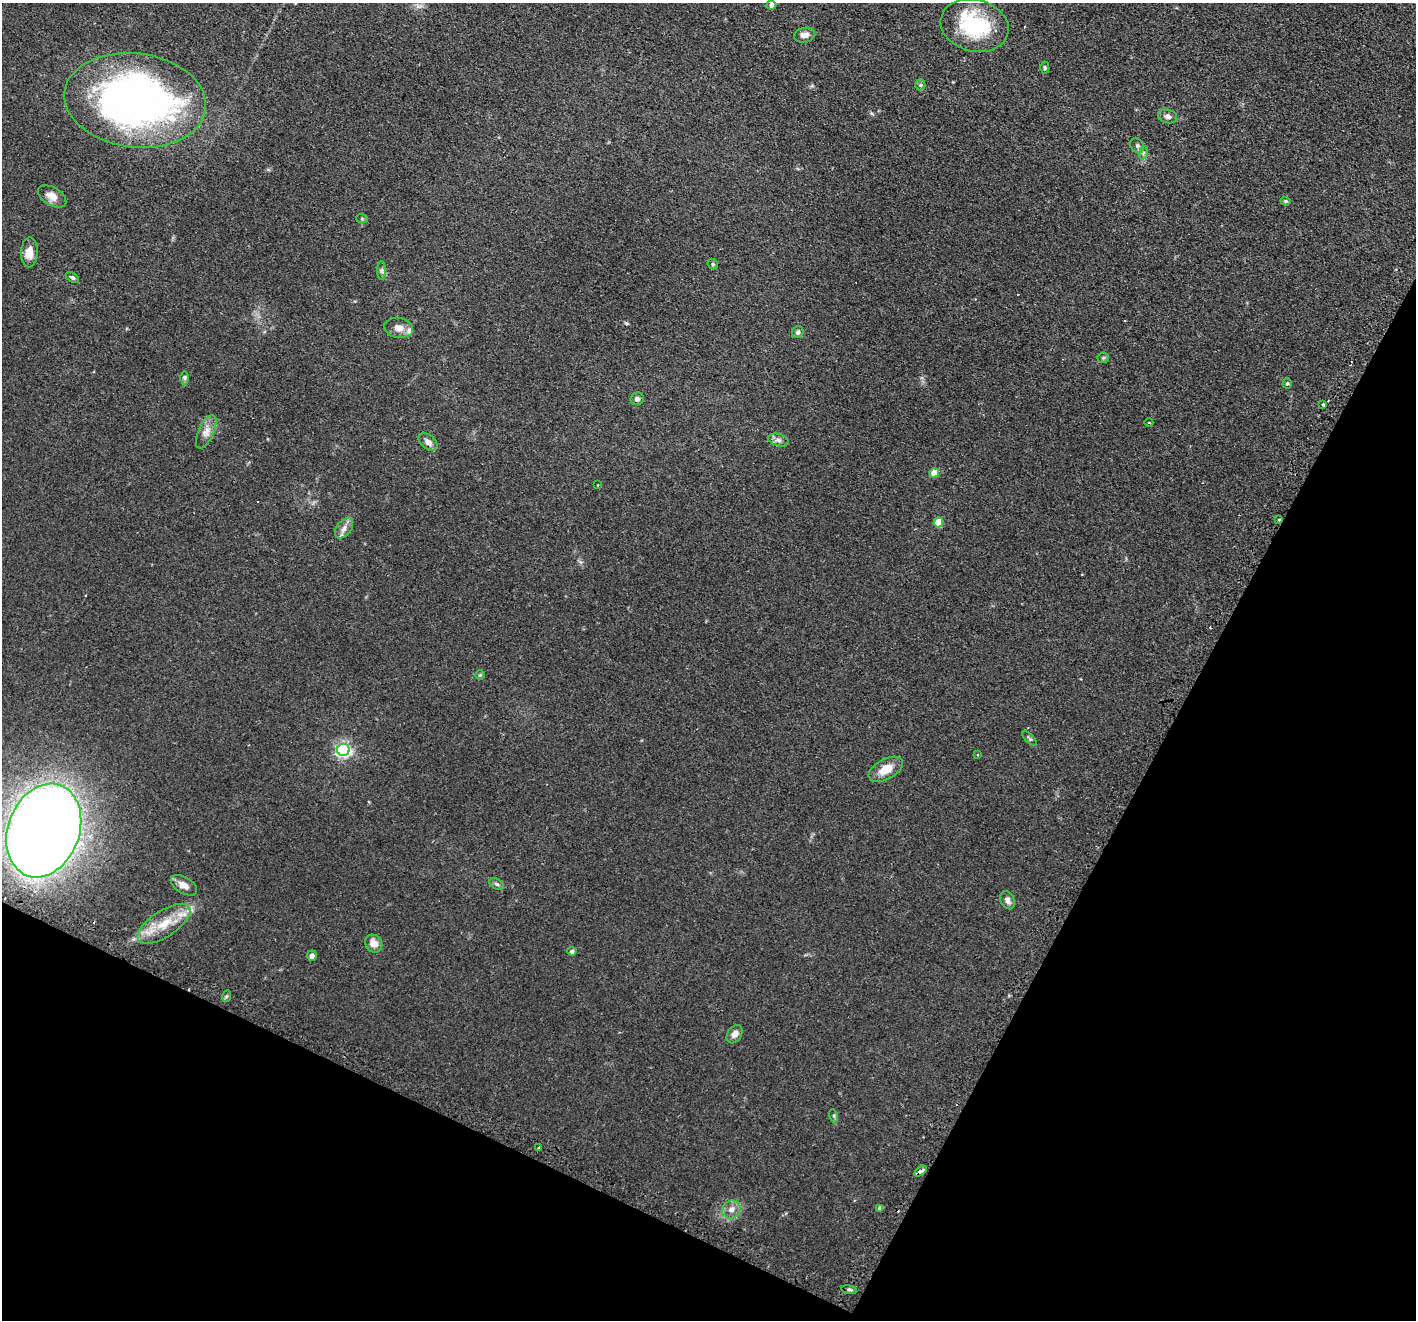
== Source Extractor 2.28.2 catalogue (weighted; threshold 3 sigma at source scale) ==
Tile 15 of 4 x 4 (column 3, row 4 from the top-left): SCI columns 2874-4287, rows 175-1492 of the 5744 x 5759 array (HDU 1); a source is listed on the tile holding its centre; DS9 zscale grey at full resolution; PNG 1418 x 1322 px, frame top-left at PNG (2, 3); each listed source drawn as its Kron ellipse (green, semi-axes under 4 px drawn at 4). Shown black and unused: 26% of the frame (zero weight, under 2 of 3 exposures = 4% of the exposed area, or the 3 px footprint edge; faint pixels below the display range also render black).
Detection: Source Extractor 2.28.2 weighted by HDU 2 'WHT'; one run over the whole footprint, this tile lists its part. Background 0.0769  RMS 0.0066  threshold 0.0296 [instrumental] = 3 sigma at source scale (4.5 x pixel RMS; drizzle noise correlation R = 1.50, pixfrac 1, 0.05/0.05 arcsec/px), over >= 5 px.
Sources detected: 62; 5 cosmic-ray / hot-pixel residue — neither listed nor drawn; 4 inside a brighter listed object's ellipse — not listed separately; the other 53 listed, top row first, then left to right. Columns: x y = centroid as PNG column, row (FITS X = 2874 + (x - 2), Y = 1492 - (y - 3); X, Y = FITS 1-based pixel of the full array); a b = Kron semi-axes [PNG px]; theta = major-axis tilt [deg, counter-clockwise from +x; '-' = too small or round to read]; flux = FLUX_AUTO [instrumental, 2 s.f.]
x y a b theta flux
771 5 5 4 - 2.7
974 25 34 26 -14 46
805 35 11 7 10 4.3
1045 68 6 4 -89 0.84
920 85 5 5 - 1
135 100 71 47 -7 310
1168 116 10 7 -15 2.7
1137 145 8 6 -58 1.6
1143 153 7 4 71 1.1
52 196 16 9 -31 5.7
1286 201 5 4 - 0.85
362 219 6 3 -19 0.69
29 252 15 8 88 5.7
713 264 6 5 - 0.96
382 270 9 4 90 1.4
72 277 7 4 -31 1.4
399 328 14 10 -10 4.8
798 332 6 5 - 1.7
1103 358 6 5 - 1.1
185 378 7 4 90 1.2
1287 384 5 4 - 0.8
637 399 7 6 - 2.1
1323 405 3 3 - 1
1149 423 4 2 - 0.48
206 432 18 7 65 5.2
778 440 10 6 -16 2.4
428 442 11 7 -41 3.3
934 473 5 4 - 12
598 485 3 3 - 0.42
1279 519 3 2 - 0.8
938 522 5 4 - 13
344 528 11 7 52 3.6
480 675 5 4 - 0.74
1030 739 9 4 -45 1
343 750 6 6 - 170
977 755 3 3 - 0.56
886 769 18 10 28 10
44 830 48 35 69 1100
497 884 8 5 -27 1.3
184 885 14 8 -31 5.4
1007 900 9 7 -64 3.1
164 924 30 13 33 17
374 944 9 8 - 5.6
572 951 4 4 - 1.8
312 956 5 5 - 2.8
227 996 6 4 70 0.98
734 1034 10 7 57 3.2
834 1116 6 4 -73 0.95
539 1147 3 2 - 1
920 1171 7 3 34 4.9
880 1208 4 4 - 1.8
731 1209 10 8 34 4.5
849 1290 8 4 -9 1.2
Overlapping masked pixels (flux is a lower limit): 2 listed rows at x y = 1279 519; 920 1171
Isophote crosses this tile's border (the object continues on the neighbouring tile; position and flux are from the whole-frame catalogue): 1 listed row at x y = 974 25